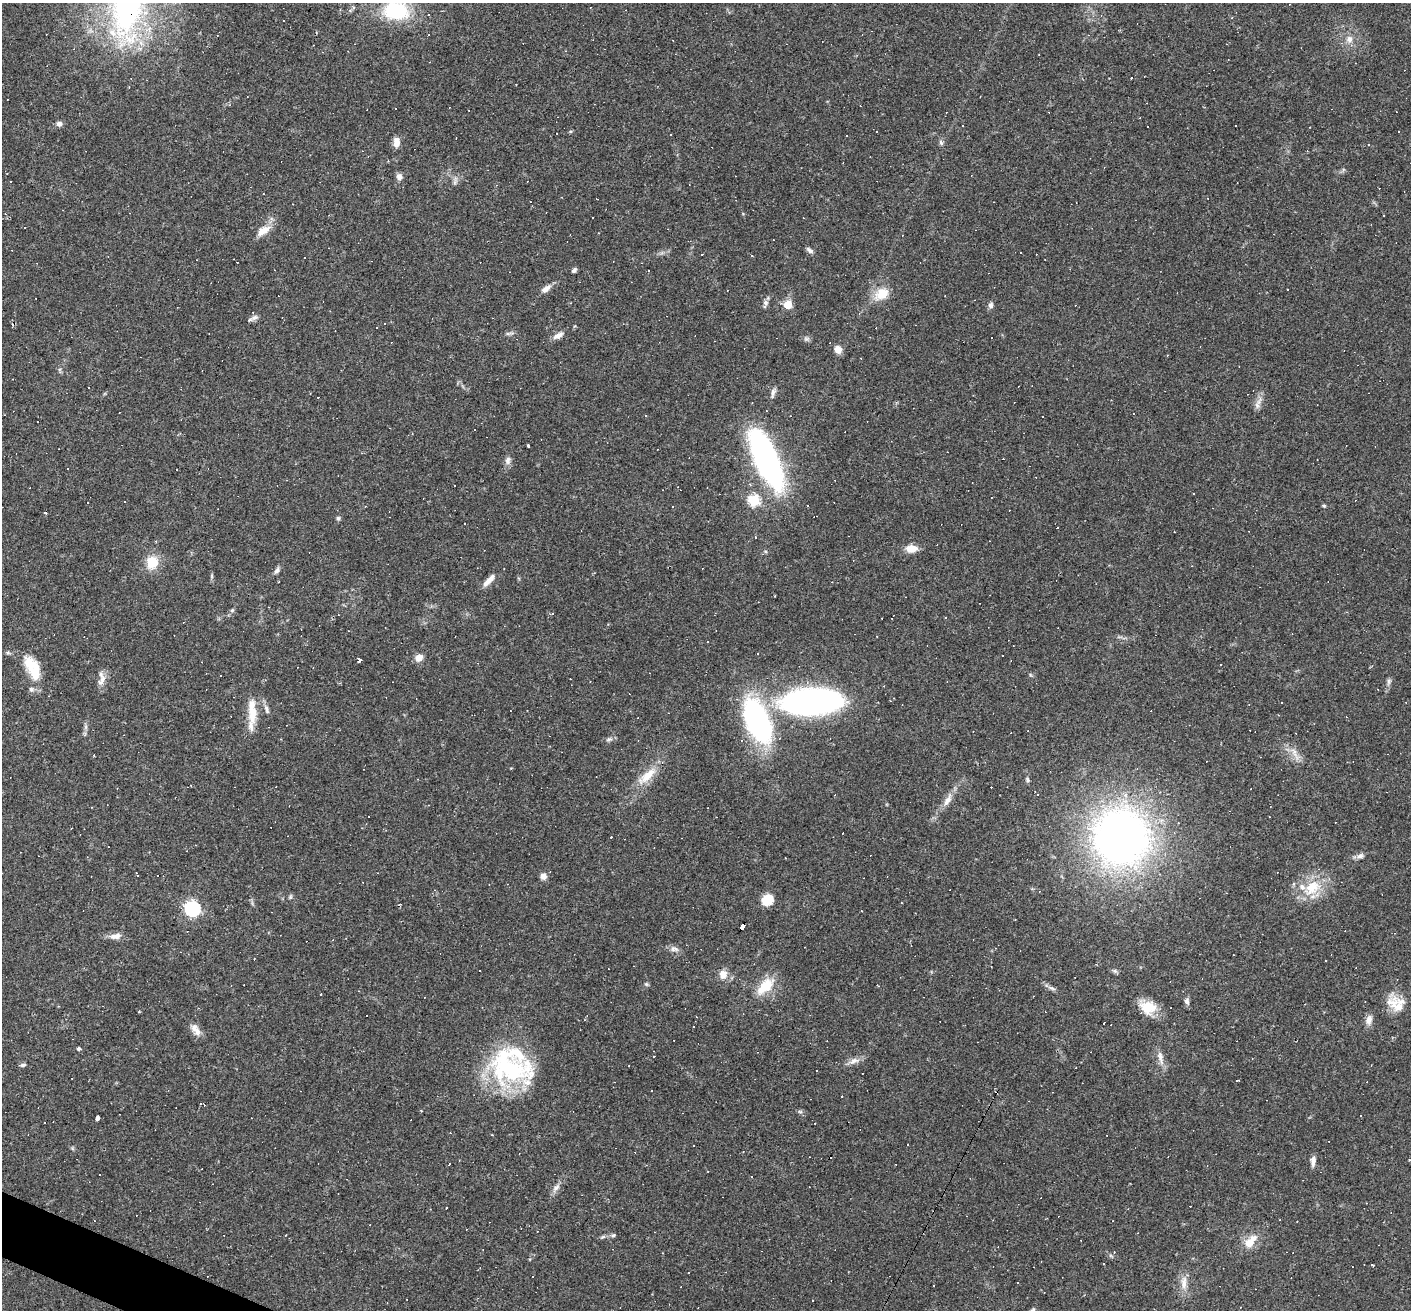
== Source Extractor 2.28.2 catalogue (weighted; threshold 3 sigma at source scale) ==
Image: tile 7 of 4 x 4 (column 3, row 2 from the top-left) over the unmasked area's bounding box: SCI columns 2818-4226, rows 2755-4062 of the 5634 x 5643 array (HDU 1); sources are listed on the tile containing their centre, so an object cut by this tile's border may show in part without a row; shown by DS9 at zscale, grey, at full resolution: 1 PNG px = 1 image px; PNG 1413 x 1312 px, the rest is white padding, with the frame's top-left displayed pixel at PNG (2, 3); no overlay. <1% of this frame is shown black and not used: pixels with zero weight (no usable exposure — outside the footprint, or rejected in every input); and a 3 px margin inside the footprint's outer edge (the drizzle kernel's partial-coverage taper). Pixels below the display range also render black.
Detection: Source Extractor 2.28.2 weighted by HDU 2 'WHT'; one run over the whole footprint, this tile lists its part. Background 0.0469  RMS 0.006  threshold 0.0271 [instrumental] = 3 sigma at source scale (4.5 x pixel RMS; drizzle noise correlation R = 1.50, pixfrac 1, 0.05/0.05 arcsec/px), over >= 5 px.
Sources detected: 282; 141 cosmic-ray / hot-pixel residue — not listed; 5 inside a brighter listed object's ellipse — not listed separately; the other 136 listed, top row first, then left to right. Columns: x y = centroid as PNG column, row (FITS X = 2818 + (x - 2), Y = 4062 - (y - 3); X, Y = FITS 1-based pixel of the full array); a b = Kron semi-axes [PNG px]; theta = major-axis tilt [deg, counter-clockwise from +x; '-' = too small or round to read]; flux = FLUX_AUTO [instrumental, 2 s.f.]
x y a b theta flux
353 8 6 4 40 1.8
127 9 97 45 80 160
395 11 17 12 -2 58
1349 39 11 10 - 4.3
516 85 2 2 - 0.41
395 108 3 3 - 1.1
59 124 7 6 - 2.3
1236 125 2 2 - 0.45
876 132 3 3 - 56
671 135 2 2 - 0.39
846 136 2 2 - 0.42
396 142 12 7 88 4
941 143 7 5 -73 1.5
7 173 3 2 - 0.41
399 177 7 6 - 2.9
10 181 3 3 - 0.9
455 181 14 5 76 1.9
263 194 2 2 - 0.44
1384 215 3 2 - 0.61
263 231 18 10 33 7.5
810 250 10 5 -38 1.8
237 262 3 2 - 0.42
574 270 6 4 49 1.4
546 289 12 7 40 3.7
1288 289 3 2 - 0.61
882 294 22 15 32 11
765 303 7 6 - 1.7
788 305 6 5 - 14
991 305 8 5 82 2.1
255 317 11 6 26 2.3
377 328 3 3 - 2
509 333 13 3 8 1.4
558 335 13 6 30 3.8
992 338 2 2 - 0.65
806 339 8 6 0 1.5
838 349 9 7 -60 4.6
773 393 13 5 75 2.2
1257 405 10 6 -88 2.6
645 416 3 3 - 16
1042 417 3 2 - 0.63
474 430 3 3 - 1.8
528 445 3 2 - 0.66
766 459 56 18 -66 190
508 460 11 7 82 2.7
68 468 3 2 - 0.37
750 484 5 4 - 0.89
1193 494 3 2 - 0.71
754 500 6 6 - 44
125 501 3 2 - 0.61
87 502 3 2 - 0.41
1324 506 5 4 - 0.7
672 507 3 3 - 0.75
338 518 6 5 - 1.2
464 524 2 2 - 0.5
756 537 3 3 - 0.64
911 549 11 7 2 8.3
152 562 12 11 - 14
277 571 10 5 60 1.8
212 576 6 4 90 0.86
489 580 21 7 46 5.2
775 596 3 2 - 0.35
232 610 5 5 - 0.91
419 658 8 7 - 4.7
359 660 3 3 - 12
35 672 26 14 83 12
220 675 3 3 - 3.5
102 680 19 8 63 4.6
1389 682 10 5 74 1.8
811 701 49 20 2 260
266 709 13 6 -75 2.5
252 711 36 11 -87 13
758 721 39 19 -66 130
86 727 7 4 89 1.4
609 739 9 6 10 1.7
1295 754 25 7 -58 5.4
647 776 33 11 42 12
1027 780 6 5 - 1.1
1038 795 3 3 - 0.75
947 800 18 8 60 5.3
843 833 2 2 - 0.42
1121 837 39 37 83 450
1360 856 9 7 18 2.3
137 875 4 2 - 0.73
543 876 7 6 - 3.5
1312 888 27 18 36 20
290 897 8 3 71 0.91
768 899 13 11 43 9.9
400 904 4 3 - 0.72
192 909 7 6 - 130
742 927 6 4 63 52
115 936 16 8 7 4.2
674 949 13 7 -8 2.8
1115 971 7 5 -46 1.2
723 974 9 8 - 6.1
646 984 6 5 - 0.95
765 986 28 13 44 15
878 986 3 2 - 0.66
1052 988 14 4 -24 2
321 994 3 2 - 0.41
1187 1001 9 7 -78 1.9
1397 1006 32 15 -45 12
1148 1007 21 15 -17 13
139 1011 3 3 - 0.56
1369 1020 13 9 73 3.6
1104 1023 3 3 - 1.7
194 1028 11 10 - 4.1
79 1049 5 4 - 1.6
1160 1057 16 7 -84 3.9
854 1061 18 7 20 3.9
23 1065 7 4 8 1.3
511 1066 55 44 -20 82
817 1071 3 2 - 0.8
72 1078 2 2 - 0.4
1237 1080 4 2 - 0.82
841 1096 3 3 - 1.2
201 1103 3 3 - 0.85
800 1112 7 4 -1 0.96
1361 1116 3 3 - 1.6
97 1118 4 4 - 3.8
492 1135 3 2 - 0.44
693 1146 3 3 - 0.98
1313 1161 12 6 88 3.1
449 1164 3 2 - 0.88
751 1177 3 3 - 0.87
556 1188 15 6 52 3.2
446 1208 3 2 - 0.62
613 1235 6 4 29 0.97
603 1237 7 4 18 1.1
1249 1243 14 12 38 7.4
1104 1263 2 2 - 0.52
1372 1265 3 3 - 1.6
532 1277 2 2 - 0.45
1018 1283 3 3 - 3.4
1184 1283 20 8 87 6
812 1300 3 3 - 3.8
1033 1310 8 4 36 1
Overlapping masked pixels (flux is a lower limit): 2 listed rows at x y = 127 9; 742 927
Isophote crosses this tile's border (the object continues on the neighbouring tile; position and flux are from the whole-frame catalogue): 3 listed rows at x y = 127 9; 395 11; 1033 1310
Unlisted compact peaks at least as high as the median listed source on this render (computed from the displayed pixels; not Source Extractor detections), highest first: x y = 1030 675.